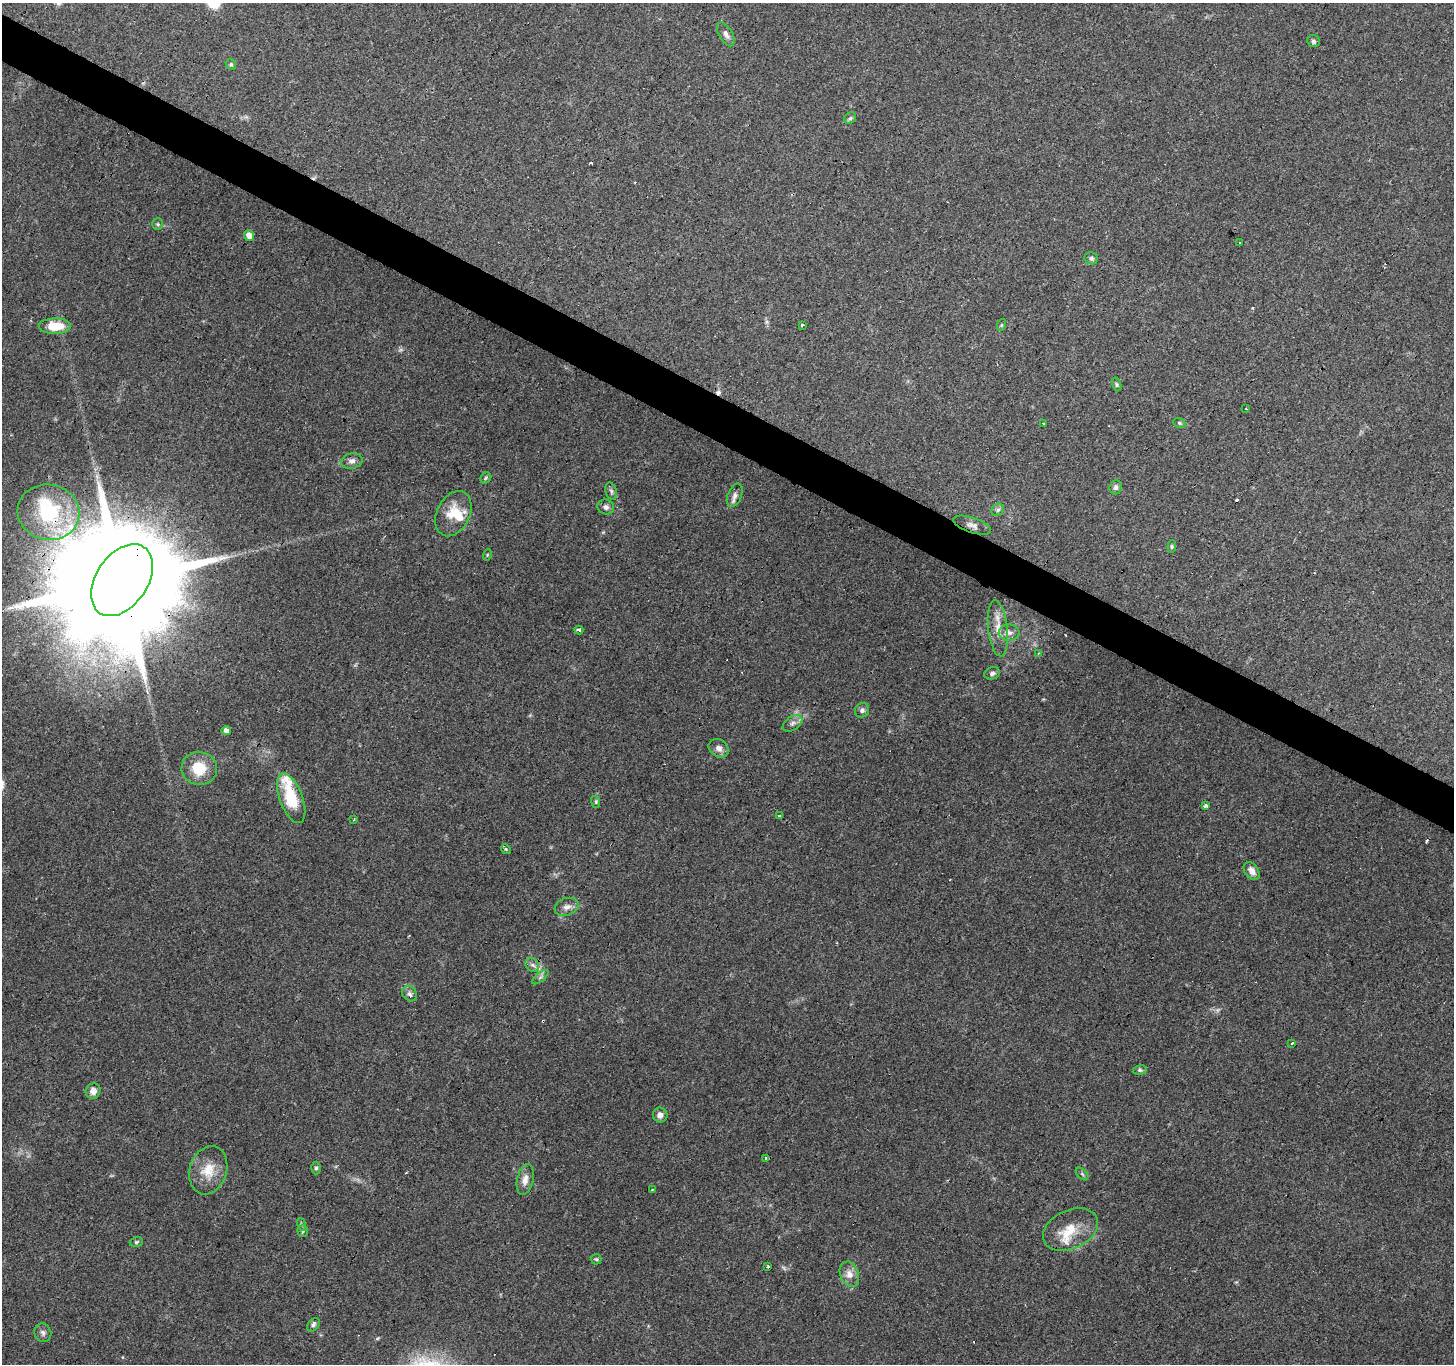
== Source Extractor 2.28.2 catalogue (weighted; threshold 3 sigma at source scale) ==
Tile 11 of 4 x 4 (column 3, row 3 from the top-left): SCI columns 2909-4360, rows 1621-2982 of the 5812 x 5898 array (HDU 1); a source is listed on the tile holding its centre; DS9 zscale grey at full resolution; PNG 1456 x 1366 px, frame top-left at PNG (2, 3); each listed source drawn as its Kron ellipse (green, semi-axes under 4 px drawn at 4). Shown black and unused: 3% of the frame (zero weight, under 3 of 4 exposures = <1% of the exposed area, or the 3 px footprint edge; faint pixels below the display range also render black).
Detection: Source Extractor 2.28.2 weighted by HDU 2 'WHT'; one run over the whole footprint, this tile lists its part. Background 0.0596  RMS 0.0053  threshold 0.0237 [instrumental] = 3 sigma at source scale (4.5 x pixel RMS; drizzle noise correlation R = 1.50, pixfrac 1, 0.0396/0.0396 arcsec/px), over >= 5 px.
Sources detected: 82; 2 too faint to see at this stretch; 8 cosmic-ray / hot-pixel residue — neither listed nor drawn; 4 inside a brighter listed object's ellipse — not listed separately; the other 68 listed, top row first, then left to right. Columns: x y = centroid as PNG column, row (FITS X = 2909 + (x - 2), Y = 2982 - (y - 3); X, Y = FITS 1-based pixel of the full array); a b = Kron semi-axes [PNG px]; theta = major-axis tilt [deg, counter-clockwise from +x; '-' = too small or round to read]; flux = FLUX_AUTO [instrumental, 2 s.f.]
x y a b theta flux
726 34 13 6 -59 2.4
1314 41 6 5 - 1.1
231 64 5 5 - 0.75
850 118 6 5 - 0.93
158 224 6 5 - 0.88
249 236 5 5 - 4.1
1239 243 3 2 - 0.8
1091 258 7 6 - 1.3
802 325 3 3 - 5.9
1001 325 6 4 70 0.63
55 326 16 7 1 13
1117 384 7 4 -71 0.87
1246 409 3 2 - 0.33
1179 423 6 4 -21 0.81
1044 424 3 2 - 0.51
352 461 11 7 13 2.6
486 478 6 5 - 0.82
1116 487 7 6 - 1.5
611 491 9 5 -72 1.3
735 495 12 7 69 2.3
606 507 8 7 - 2
998 510 7 5 45 1.3
49 512 31 28 -10 42
453 514 24 16 63 13
972 525 20 7 -18 3.3
1172 546 6 4 84 0.76
487 555 6 3 72 0.57
122 580 40 25 56 25000
998 628 28 9 -83 8.3
579 630 4 3 - 4.8
1009 633 10 8 -2 2.9
1039 653 3 2 - 0.49
992 673 8 6 16 1.6
862 710 7 6 - 1.5
793 723 11 6 34 2.2
226 731 5 4 - 3.2
719 748 10 8 -37 3.1
199 768 18 16 -11 15
291 798 26 11 -69 22
596 802 6 4 -73 0.78
1206 805 3 3 - 3.4
779 815 3 2 - 1.2
354 819 4 3 - 0.48
506 849 5 4 - 0.71
1252 871 10 7 -54 3.5
567 907 12 8 19 3.2
532 965 7 6 - 1.6
540 977 10 3 40 1
410 994 8 7 - 1.8
1292 1043 3 2 - 1.1
1140 1070 7 5 9 0.97
93 1091 8 7 - 3.8
660 1115 7 7 - 2.9
766 1158 4 3 - 0.93
316 1168 6 5 - 0.95
208 1170 25 18 72 12
1082 1174 7 4 -45 0.95
525 1179 16 8 78 4.1
652 1189 3 3 - 1.2
301 1224 6 4 -71 0.83
1070 1230 29 19 25 15
303 1231 6 5 - 0.88
136 1242 7 5 17 0.9
596 1259 5 5 - 0.75
768 1267 3 3 - 0.7
849 1274 13 9 -69 4.1
313 1325 7 5 49 1.3
43 1333 9 8 - 1.8
Overlapping masked pixels (flux is a lower limit): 2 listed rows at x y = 49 512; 122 580